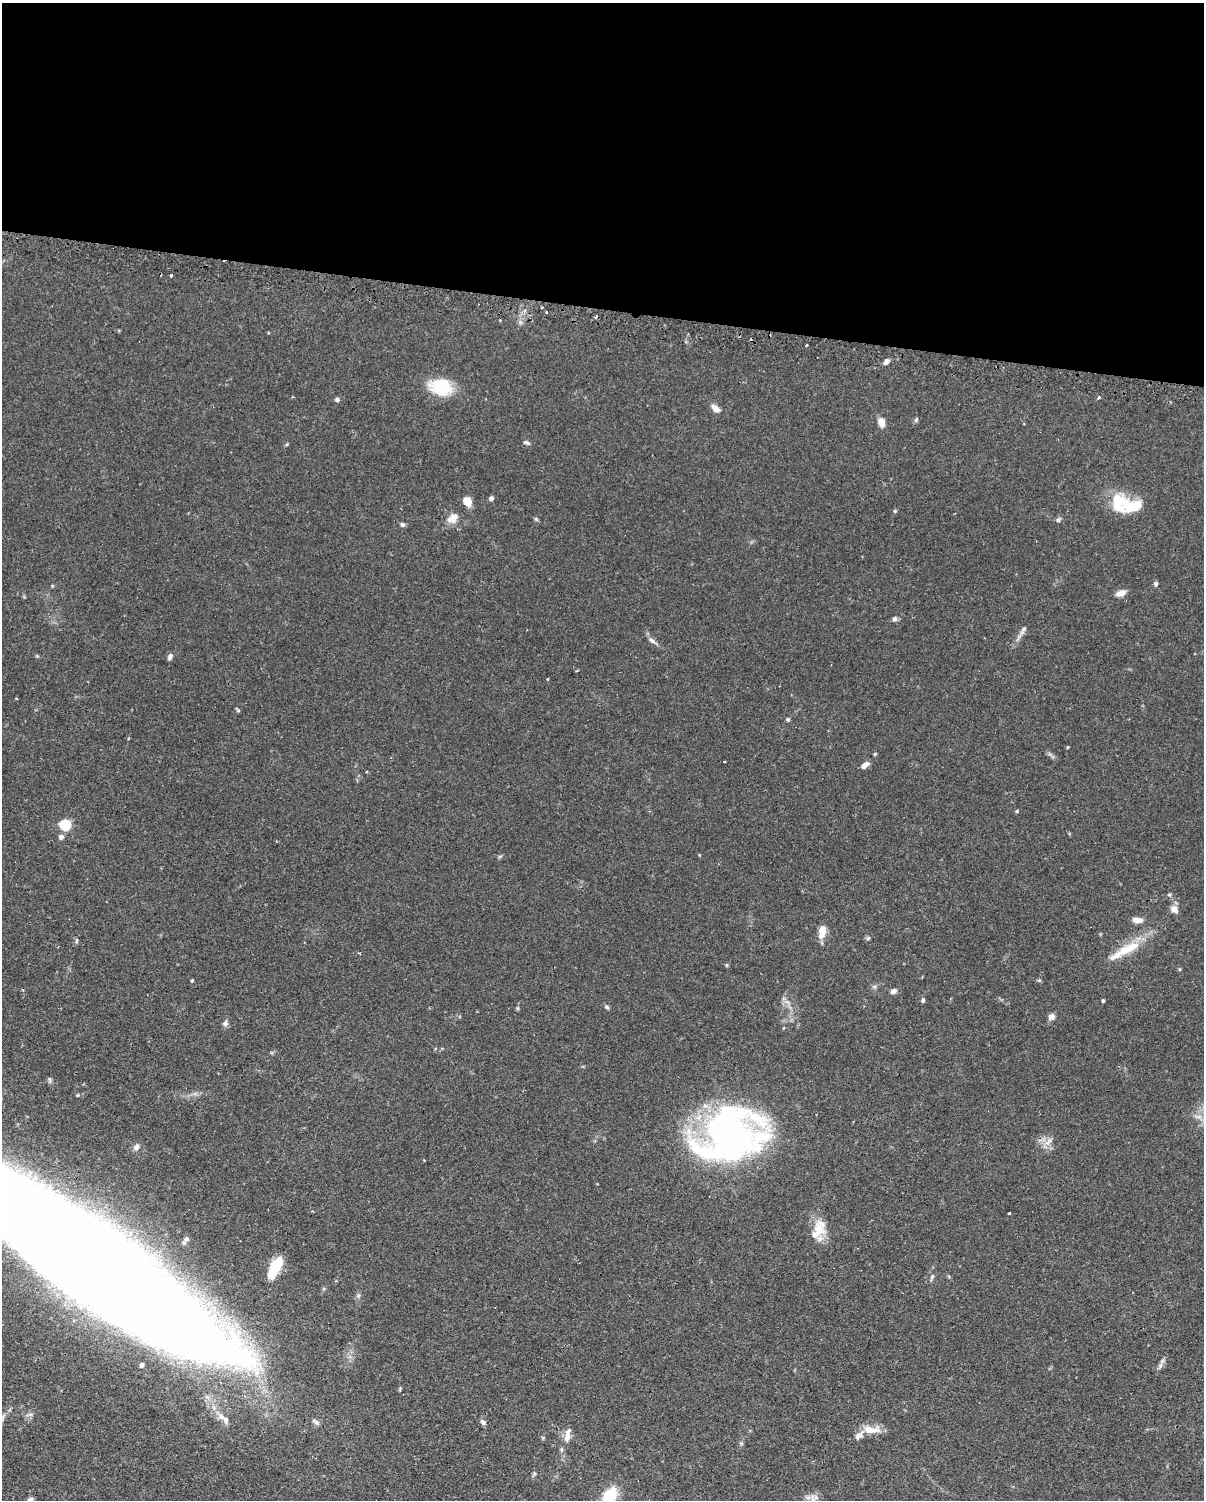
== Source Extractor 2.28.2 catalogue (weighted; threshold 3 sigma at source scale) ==
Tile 3 of 4 x 3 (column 3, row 1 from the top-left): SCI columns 2435-3636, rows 3256-4753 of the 4868 x 4896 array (HDU 1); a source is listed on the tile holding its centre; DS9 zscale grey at full resolution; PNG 1206 x 1502 px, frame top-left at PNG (2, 3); no overlay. Shown black and unused: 20% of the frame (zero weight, under 2 of 3 exposures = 4% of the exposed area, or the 3 px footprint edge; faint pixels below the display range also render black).
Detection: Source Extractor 2.28.2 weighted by HDU 2 'WHT'; one run over the whole footprint, this tile lists its part. Background 0.106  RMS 0.0054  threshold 0.0244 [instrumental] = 3 sigma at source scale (4.5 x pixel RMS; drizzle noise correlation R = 1.50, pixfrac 1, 0.05/0.05 arcsec/px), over >= 5 px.
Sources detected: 82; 1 inside a brighter object's white glare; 2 cosmic-ray / hot-pixel residue — not listed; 5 inside a brighter listed object's ellipse — not listed separately; the other 74 listed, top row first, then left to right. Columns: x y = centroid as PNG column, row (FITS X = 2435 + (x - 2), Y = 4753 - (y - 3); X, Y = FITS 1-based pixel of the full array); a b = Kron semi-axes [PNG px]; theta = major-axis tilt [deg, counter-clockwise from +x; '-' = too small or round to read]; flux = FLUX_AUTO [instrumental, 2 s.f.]
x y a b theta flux
171 275 3 3 - 1.9
542 307 3 2 - 0.48
546 312 3 2 - 0.49
807 345 2 2 - 0.53
886 361 7 5 46 2
441 387 26 18 -15 21
1099 398 4 3 - 0.79
337 400 5 5 - 1.3
715 408 9 6 -37 4.2
916 420 7 4 66 0.9
881 422 8 6 -74 6.1
526 442 10 5 -22 1.2
491 498 5 5 - 1.3
1118 500 26 20 -7 15
467 501 10 8 -65 5.6
895 511 5 5 - 0.69
452 518 15 11 42 5.2
536 519 6 5 - 0.74
1058 520 6 5 - 1.1
402 524 6 5 - 1.3
1156 584 5 4 - 1.3
52 586 5 3 - 0.48
1121 593 9 6 19 4.7
895 619 7 7 - 1.3
1023 630 14 5 53 2.1
652 641 14 5 -33 2.1
170 657 7 5 67 2
16 698 3 2 - 0.36
238 710 6 4 -45 0.77
788 719 5 4 - 0.98
875 754 5 4 - 0.57
724 762 3 2 - 0.38
865 765 10 6 37 3.2
1017 811 5 4 - 0.66
65 825 5 5 - 52
61 837 5 5 - 2.7
500 856 6 4 19 0.71
1169 895 6 4 0 0.7
1174 909 11 8 -48 3.1
1137 920 11 6 -5 4.2
822 932 16 9 78 5.3
868 938 5 5 - 0.88
76 941 7 3 71 0.79
1127 949 38 12 24 15
727 965 5 3 - 0.62
1180 969 6 4 -90 0.57
192 980 4 3 - 0.67
894 991 7 6 - 2.1
923 1000 5 4 - 1.1
1103 1000 4 3 - 0.83
607 1007 7 4 -28 0.97
518 1008 6 4 90 0.71
1052 1017 8 7 - 2.6
225 1023 8 7 - 1.6
729 1135 55 44 -2 260
1048 1141 15 6 43 3.2
136 1147 9 7 59 2.1
1009 1213 2 2 - 0.5
819 1228 23 16 77 11
186 1239 7 7 - 1.6
92 1263 215 45 -36 3600
275 1267 19 8 60 23
932 1277 10 4 69 1.2
142 1365 5 5 - 1.5
1160 1365 14 5 67 2
226 1419 13 9 -55 3.2
483 1422 7 6 - 1.7
870 1430 23 9 -4 9
567 1435 20 7 78 4.6
543 1438 6 4 -72 0.61
741 1443 6 4 0 0.75
610 1496 15 10 56 21
30 1499 8 5 8 1.4
813 1500 8 6 -44 2.4
Overlapping masked pixels (flux is a lower limit): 1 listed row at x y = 92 1263
Isophote crosses this tile's border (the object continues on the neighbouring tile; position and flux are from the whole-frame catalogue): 3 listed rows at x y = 92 1263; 610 1496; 813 1500